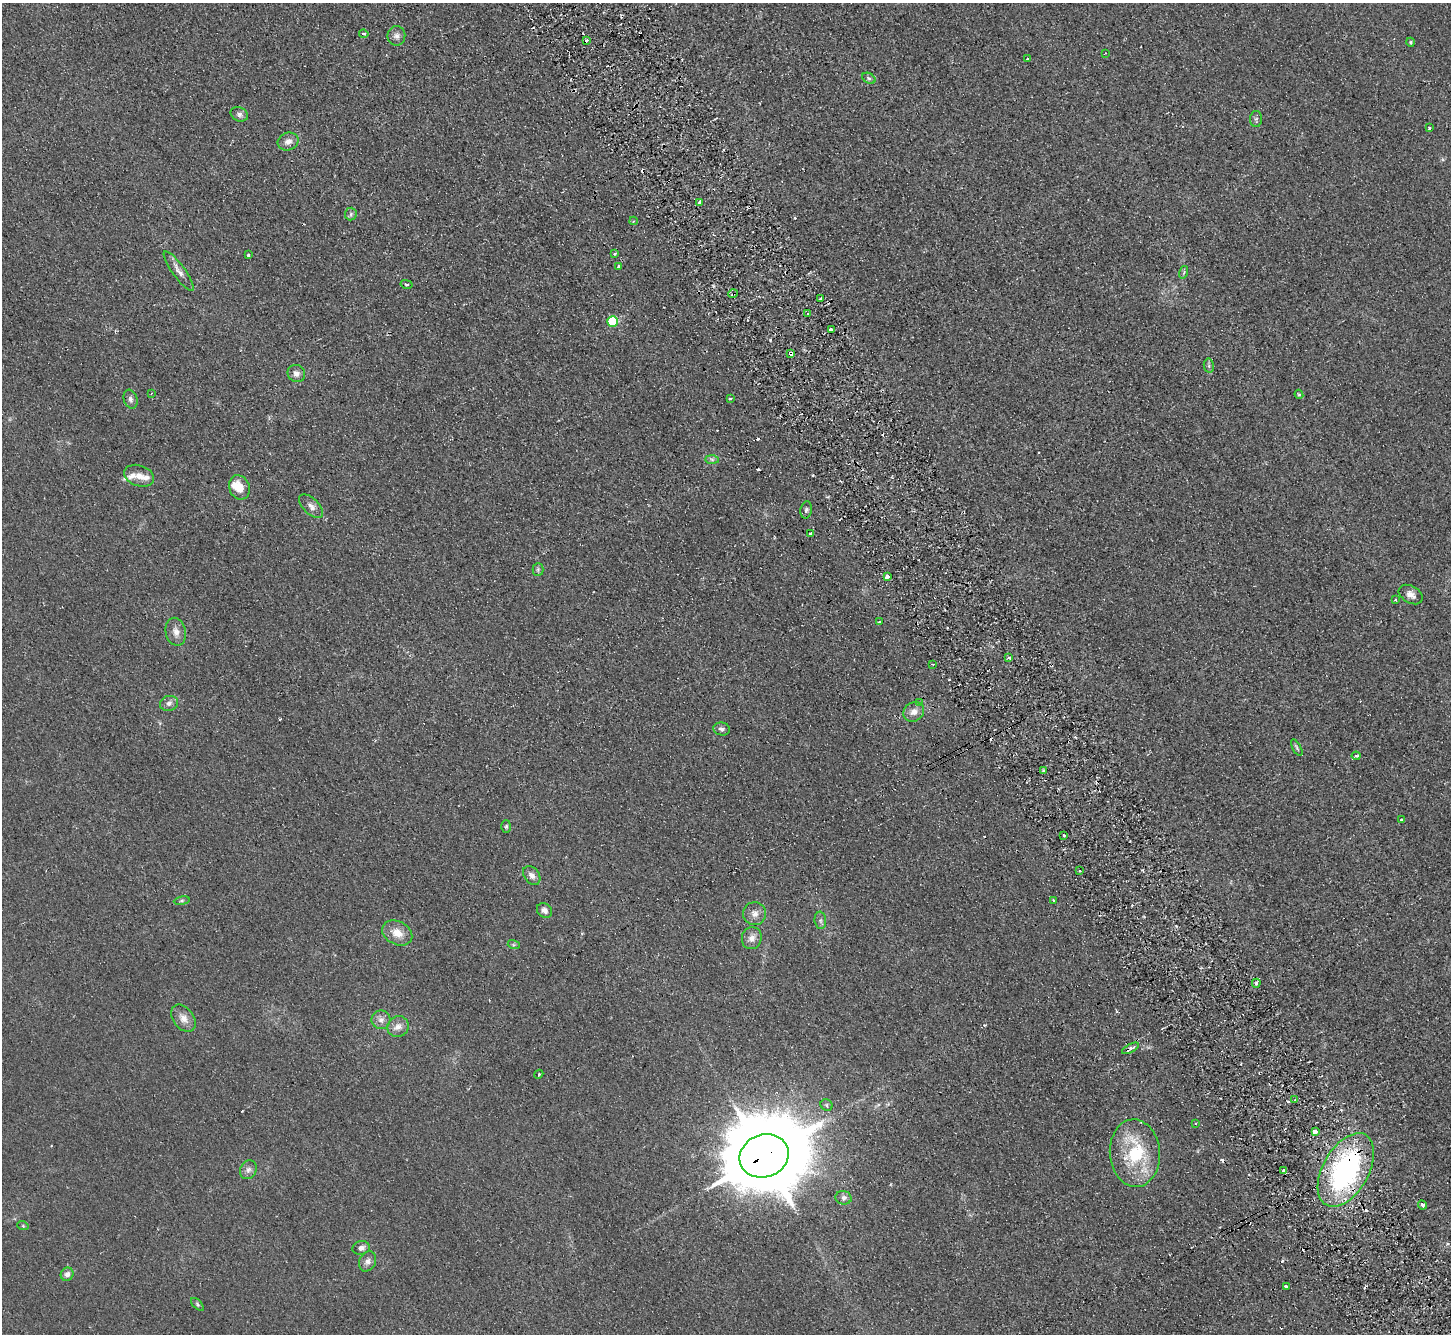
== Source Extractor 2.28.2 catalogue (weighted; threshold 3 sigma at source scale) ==
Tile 6 of 4 x 4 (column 2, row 2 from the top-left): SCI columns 1500-2948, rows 2993-4324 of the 5895 x 5848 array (HDU 1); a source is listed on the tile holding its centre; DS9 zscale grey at full resolution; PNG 1453 x 1336 px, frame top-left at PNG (2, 3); each listed source drawn as its Kron ellipse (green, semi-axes under 4 px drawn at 4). Shown black and unused: <1% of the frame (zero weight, under 2 of 3 exposures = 3% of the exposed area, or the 3 px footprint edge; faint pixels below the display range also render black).
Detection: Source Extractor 2.28.2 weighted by HDU 2 'WHT'; one run over the whole footprint, this tile lists its part. Background 0.0411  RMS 0.011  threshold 0.0502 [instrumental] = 3 sigma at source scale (4.5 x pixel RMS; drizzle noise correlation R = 1.50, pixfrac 1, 0.05/0.05 arcsec/px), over >= 5 px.
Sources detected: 109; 17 cosmic-ray / hot-pixel residue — neither listed nor drawn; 3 inside a brighter listed object's ellipse — not listed separately; the other 89 listed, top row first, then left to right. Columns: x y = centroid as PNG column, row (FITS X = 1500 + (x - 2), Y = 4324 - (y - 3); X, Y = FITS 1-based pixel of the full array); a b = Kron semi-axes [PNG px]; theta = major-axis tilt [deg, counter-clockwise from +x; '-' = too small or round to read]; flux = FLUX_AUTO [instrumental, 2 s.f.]
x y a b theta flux
364 34 4 3 - 2
396 36 9 9 - 5
586 41 3 3 - 3.8
1411 42 4 4 - 1.3
1105 53 3 2 - 0.76
1027 59 3 2 - 0.91
869 78 7 5 -30 2.1
239 114 9 7 -26 3.8
1256 119 8 6 89 2.5
1429 128 3 3 - 11
288 142 11 8 24 6.9
699 202 3 3 - 3.3
351 214 6 5 - 2.2
634 221 4 3 - 1.9
615 253 3 3 - 2.7
248 255 3 3 - 4.5
619 266 3 3 - 6
179 271 24 6 -54 8.3
1184 272 6 4 73 1.6
406 284 6 3 -13 1.7
733 294 5 3 - 1.2
821 299 3 3 - 2.2
808 314 4 3 - 2.5
612 322 5 5 - 76
831 329 4 3 - 7.4
790 354 4 3 - 14
1209 366 7 5 -80 2.2
296 374 9 8 - 5.2
151 393 4 3 - 1.2
1299 394 5 4 - 1.3
730 398 4 3 - 4.6
131 399 10 6 -73 3.8
712 460 7 4 -2 2.3
139 476 15 10 -19 10
239 487 12 10 -70 16
311 506 15 7 -45 6.4
806 510 8 5 79 2.5
810 533 3 2 - 1.2
538 569 6 5 - 2
887 577 4 3 - 9.9
1411 595 13 8 -30 6.8
1395 600 3 3 - 1.9
879 622 3 2 - 2.4
176 632 14 10 -77 7.8
1009 658 4 3 - 8.3
933 664 3 2 - 1.5
169 703 9 7 17 4.5
919 703 4 3 - 1.6
914 712 11 9 37 7.7
722 729 8 6 -11 3.5
1297 748 9 4 -61 1.9
1356 756 4 3 - 2.8
1043 770 3 3 - 3
1401 820 3 3 - 2.6
506 826 6 5 - 1.8
1064 835 3 3 - 3.3
1079 871 3 2 - 1.3
532 875 10 7 -52 5.4
1054 900 4 3 - 1.6
182 901 8 4 9 2.1
544 910 8 7 - 4.5
754 914 11 11 - 7.2
820 920 9 5 -84 2.9
397 933 16 11 -27 15
752 938 11 10 - 7.4
514 945 6 4 -17 1.6
1256 983 4 3 - 1.8
183 1018 15 10 -52 10
381 1020 9 9 - 5.8
398 1027 11 10 - 7.7
1130 1048 9 4 28 4.6
539 1074 4 3 - 1.3
1295 1100 4 3 - 1.6
827 1105 6 5 - 2.2
1195 1124 3 2 - 1.1
1315 1132 4 4 - 11
1135 1153 34 25 -85 74
764 1156 25 21 20 14000
248 1170 10 8 63 4.7
1284 1170 4 3 - 5.8
1346 1170 40 23 60 220
843 1198 8 6 -10 4
1423 1205 5 3 - 3.3
23 1226 6 3 -19 1
361 1248 9 6 9 4.2
368 1261 10 8 63 5
67 1274 7 6 - 5.6
1286 1286 4 3 - 6.2
197 1304 8 4 -46 1.7
Overlapping masked pixels (flux is a lower limit): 5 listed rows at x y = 733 294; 790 354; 1130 1048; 764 1156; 1346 1170